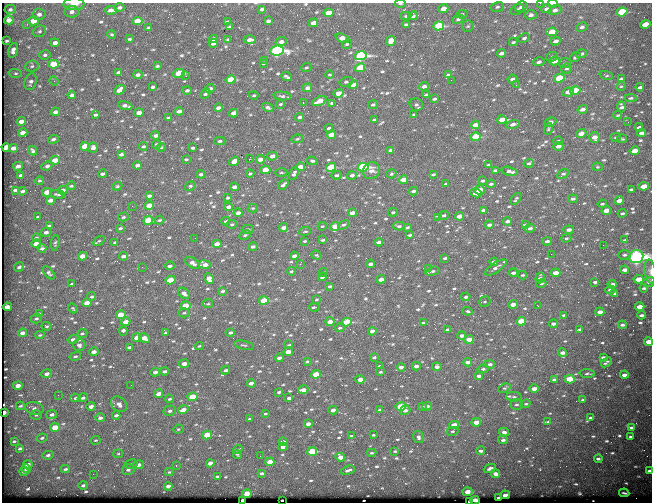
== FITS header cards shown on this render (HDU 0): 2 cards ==
NAXIS1  =                  650
NAXIS2  =                  500

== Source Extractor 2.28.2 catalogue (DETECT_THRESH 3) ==
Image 650 x 500 px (HDU 0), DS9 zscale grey, 1 PNG px = 1 image px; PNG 654 x 504 px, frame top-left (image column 1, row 500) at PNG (2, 3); each listed source drawn as its Kron ellipse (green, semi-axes under 4 px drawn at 4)
Background 561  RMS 2.9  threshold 8.63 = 3 sigma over >= 5 px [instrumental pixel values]
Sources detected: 712; of the 712, the 500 brightest by FLUX_AUTO listed and drawn (212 fainter detections omitted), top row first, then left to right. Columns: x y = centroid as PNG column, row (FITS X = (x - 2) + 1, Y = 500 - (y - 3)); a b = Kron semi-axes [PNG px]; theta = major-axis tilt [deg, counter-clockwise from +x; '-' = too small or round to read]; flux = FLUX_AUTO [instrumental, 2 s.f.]
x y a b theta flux
400 3 6 3 -1 230
540 3 2 2 - 330
553 3 5 2 - 1100
74 4 10 6 1 1500
119 7 5 4 - 470
497 7 6 5 - 390
521 7 6 5 - 500
10 9 5 4 - 420
262 9 4 3 - 380
444 9 5 4 - 2000
547 9 5 4 - 550
111 10 6 4 5 690
517 10 7 5 33 390
555 10 6 5 - 840
72 12 7 6 - 740
622 12 5 4 - 12000
328 13 5 4 - 3100
39 14 6 6 - 760
462 14 6 4 9 340
531 15 5 5 - 650
406 16 5 4 - 300
413 16 5 3 - 400
458 19 6 4 25 470
9 20 5 4 - 1600
34 21 5 4 - 2600
137 21 5 4 - 2900
268 21 4 3 - 580
227 22 4 3 - 370
313 23 5 3 - 1400
27 24 3 3 - 270
406 25 4 3 - 340
645 25 5 4 - 5000
439 26 5 4 - 14000
468 26 6 5 - 350
230 27 4 3 - 450
582 27 5 4 - 540
148 28 4 3 - 280
40 31 7 5 28 420
552 32 6 4 6 5300
112 34 4 4 - 260
342 38 7 4 -24 2200
524 38 6 4 27 520
129 39 4 3 - 270
214 39 4 4 - 760
228 39 4 2 - 250
250 40 6 3 2 1000
7 41 4 3 - 300
391 41 5 4 - 2000
556 41 5 4 - 990
281 42 5 4 - 840
513 42 4 3 - 280
55 43 4 4 - 960
213 43 4 3 - 830
347 44 5 4 - 330
13 50 7 4 76 760
277 51 7 5 7 45000
501 53 4 3 - 720
581 54 5 4 - 630
45 55 6 4 14 460
361 56 6 4 11 30000
552 57 6 4 27 310
575 57 6 4 36 400
265 60 3 2 - 260
555 61 5 4 - 1700
539 62 5 4 - 570
263 63 4 3 - 300
565 63 6 5 - 310
53 64 5 4 - 4800
32 66 7 5 7 450
157 66 3 3 - 260
306 68 5 4 - 290
360 68 5 4 - 4800
566 68 5 5 - 330
118 72 4 3 - 420
15 73 7 4 -4 280
179 73 6 4 6 6300
138 75 5 4 - 660
330 75 4 3 - 230
448 75 4 3 - 400
606 75 7 3 -17 250
186 76 3 2 - 270
286 77 6 3 -24 390
559 78 5 4 - 8800
621 78 4 3 - 240
512 79 5 3 - 600
231 80 5 4 - 5100
451 80 2 2 - 720
54 81 5 4 - 260
31 82 8 6 71 600
346 82 6 5 - 370
353 85 5 3 - 1900
516 85 3 2 - 370
424 86 4 4 - 800
621 86 5 4 - 230
153 87 4 3 - 420
640 87 4 3 - 520
307 88 5 4 - 890
210 89 5 3 - 730
119 90 6 4 42 1100
187 90 4 3 - 430
575 91 5 4 - 6600
568 92 5 4 - 1500
338 93 5 4 - 2100
205 94 6 4 45 350
72 95 4 3 - 670
254 95 4 3 - 250
426 95 4 3 - 340
282 96 8 4 -6 430
631 98 6 4 4 330
434 99 4 3 - 340
319 101 7 4 26 3100
303 102 3 2 - 960
332 103 4 3 - 280
280 104 4 3 - 290
373 105 5 4 - 360
416 105 7 6 - 380
125 106 7 3 -11 690
268 107 6 4 -24 460
621 107 5 4 - 630
218 108 4 3 - 770
582 109 5 4 - 1200
179 111 4 3 - 890
55 112 4 4 - 910
139 113 4 3 - 1100
234 113 4 4 - 1000
414 114 4 3 - 260
95 115 4 3 - 400
618 115 4 3 - 220
299 117 4 3 - 570
168 118 3 3 - 360
374 119 4 3 - 280
502 119 5 3 - 2100
21 121 4 4 - 1200
550 122 6 4 25 1200
628 122 2 2 - 350
513 124 7 4 13 600
475 125 4 3 - 1500
639 127 4 3 - 490
329 128 4 3 - 560
548 129 6 4 72 260
23 133 4 4 - 1500
581 133 5 4 - 1700
642 133 4 3 - 1100
331 135 5 4 - 2100
156 136 4 3 - 710
475 137 5 4 - 9200
594 137 5 5 - 1700
616 137 5 4 - 300
53 139 5 4 - 400
297 139 6 4 12 300
622 139 5 3 - 260
220 141 6 4 2 390
558 141 5 3 - 230
157 145 4 3 - 310
85 146 5 4 - 4100
143 146 4 3 - 370
558 146 5 4 - 1300
6 147 4 3 - 1900
161 147 4 3 - 240
13 148 4 3 - 1500
93 148 5 5 - 840
193 148 4 3 - 400
391 150 4 3 - 720
33 151 5 3 - 420
635 151 5 3 - 2800
121 154 4 3 - 510
272 156 5 4 - 1100
186 159 4 3 - 290
249 159 3 2 - 2300
260 159 4 3 - 1500
55 160 5 4 - 2700
234 161 5 4 - 2100
312 161 5 3 - 340
529 163 5 3 - 340
137 165 4 3 - 750
489 165 4 3 - 380
18 166 5 4 - 980
47 166 6 3 23 570
300 167 5 4 - 2300
331 167 5 4 - 6900
363 167 5 4 - 27000
597 167 5 4 - 230
265 170 5 4 - 4500
495 170 4 3 - 300
371 171 9 8 - 1300
510 171 8 3 -12 810
281 173 6 3 0 220
102 174 4 3 - 530
201 174 4 3 - 440
250 174 4 3 - 390
294 174 7 4 62 600
391 174 5 4 - 300
433 174 4 3 - 330
563 174 6 4 33 430
21 175 4 3 - 640
337 175 5 4 - 440
352 175 5 4 - 720
403 180 5 4 - 2400
39 181 5 4 - 270
483 181 4 3 - 430
283 184 6 3 39 570
446 184 4 3 - 340
491 184 4 3 - 350
71 186 4 3 - 280
117 186 5 4 - 240
190 186 5 4 - 370
644 186 5 3 - 3300
235 187 4 3 - 1000
631 189 4 3 - 320
15 190 4 3 - 470
63 190 5 4 - 1000
480 190 5 4 - 2500
22 191 4 3 - 480
413 191 4 3 - 510
47 192 5 4 - 2200
476 193 5 3 - 2300
57 194 7 3 -10 380
149 196 4 3 - 550
228 198 3 3 - 350
516 199 7 3 56 290
573 199 5 4 - 410
50 200 4 3 - 1000
619 201 5 4 - 1800
602 204 4 3 - 310
132 206 3 2 - 230
149 206 5 4 - 3400
229 207 4 3 - 810
253 208 5 4 - 230
483 210 4 3 - 520
606 210 5 4 - 1900
393 212 5 3 - 290
238 213 4 3 - 940
352 213 4 3 - 1400
622 213 4 3 - 340
444 215 5 4 - 410
459 216 4 3 - 1900
38 217 4 3 - 340
123 217 5 4 - 290
438 218 3 2 - 460
148 220 5 4 - 7600
159 220 5 3 - 240
226 221 4 3 - 290
507 221 4 3 - 540
232 224 5 3 - 290
344 225 6 4 32 370
489 225 4 3 - 540
525 225 4 3 - 300
49 226 4 3 - 410
322 226 4 3 - 250
335 226 5 4 - 3000
399 226 6 4 2 410
407 227 4 3 - 330
120 228 4 3 - 350
284 228 4 3 - 1100
530 228 5 4 - 620
248 229 6 4 -1 320
569 230 5 3 - 840
305 231 6 3 6 280
46 232 5 3 - 660
245 235 6 3 27 310
410 235 4 3 - 360
36 238 4 3 - 270
195 238 2 2 - 290
566 238 5 3 - 230
323 240 4 3 - 290
625 240 4 3 - 250
99 241 6 4 34 260
305 241 4 3 - 270
547 241 5 4 - 550
115 242 3 3 - 240
379 242 4 3 - 730
55 243 8 4 84 310
36 244 5 3 - 1600
217 244 4 3 - 1700
603 245 2 2 - 990
253 247 5 4 - 550
42 248 4 4 - 590
551 254 2 2 - 1200
317 255 5 4 - 260
624 255 6 4 2 470
83 256 5 3 - 2700
123 256 4 3 - 1000
294 256 4 3 - 1100
636 257 7 6 - 83000
445 258 3 3 - 300
494 262 4 3 - 970
192 263 8 5 -29 1200
300 264 3 2 - 250
370 264 4 3 - 680
205 265 6 4 -9 1600
170 266 5 3 - 600
19 267 5 3 - 330
142 267 2 2 - 230
496 268 12 4 34 820
428 269 4 3 - 240
625 270 4 3 - 880
291 271 4 3 - 280
432 271 7 3 16 410
323 272 4 3 - 260
650 272 12 6 -82 780
49 273 8 4 -49 450
513 273 4 3 - 550
556 273 5 3 - 2900
523 275 4 3 - 270
322 277 4 3 - 1300
540 278 5 4 - 520
209 279 6 4 -63 1400
381 279 4 3 - 1500
639 279 5 4 - 4100
171 280 5 4 - 4700
595 282 4 3 - 470
649 282 6 4 11 470
541 283 5 3 - 390
72 284 4 3 - 390
612 284 4 3 - 1000
330 286 4 2 - 320
644 288 4 3 - 330
610 290 5 3 - 350
223 291 4 3 - 370
184 293 6 4 -39 860
615 293 3 2 - 250
92 296 4 4 - 320
466 297 4 3 - 440
264 300 5 4 - 7100
316 300 4 4 - 240
485 302 6 5 - 320
87 303 4 3 - 1800
208 304 5 4 - 260
513 304 4 3 - 1500
186 306 5 4 - 5000
538 306 3 2 - 510
7 307 4 3 - 2200
314 307 5 2 - 340
640 307 4 3 - 2100
73 308 5 3 - 230
468 311 5 4 - 330
600 312 4 3 - 1300
39 313 3 3 - 220
184 313 5 4 - 280
121 315 5 4 - 5000
564 315 3 3 - 280
641 315 4 3 - 530
36 319 6 4 21 360
330 321 4 3 - 1600
521 321 5 4 - 6700
126 322 4 3 - 1900
347 322 5 4 - 12000
423 323 4 3 - 400
553 324 4 3 - 660
622 325 4 3 - 460
47 326 5 4 - 280
340 328 5 3 - 290
448 329 4 3 - 470
580 329 4 3 - 360
123 331 4 3 - 940
372 331 4 3 - 1000
230 332 4 3 - 530
22 333 4 3 - 1100
82 333 5 4 - 300
165 333 4 3 - 470
40 335 5 4 - 290
462 336 4 3 - 860
137 337 5 4 - 2400
144 338 6 4 -28 2100
73 339 5 4 - 900
469 339 4 4 - 2600
649 342 4 3 - 2500
79 345 6 6 - 750
244 345 10 3 -11 270
289 345 3 3 - 230
199 346 5 4 - 260
129 347 4 3 - 560
94 352 4 3 - 1200
288 352 4 3 - 2300
562 353 4 3 - 960
75 356 6 4 14 350
374 357 4 3 - 330
603 357 4 3 - 410
279 358 4 3 - 720
307 361 4 3 - 240
468 362 4 3 - 1100
606 362 6 2 39 300
184 364 5 3 - 1300
490 364 5 4 - 610
379 366 3 2 - 230
416 366 4 3 - 900
401 367 4 3 - 950
437 367 4 4 - 820
483 369 5 4 - 380
225 370 5 4 - 510
165 371 4 3 - 520
155 372 4 4 - 730
380 372 4 3 - 250
587 373 8 3 -3 290
47 374 5 4 - 940
316 374 5 4 - 4500
624 375 4 3 - 1000
479 376 4 3 - 680
360 379 5 3 - 1700
570 379 5 4 - 8300
554 380 4 3 - 610
251 383 4 3 - 1300
131 385 2 2 - 270
18 386 4 3 - 1400
504 388 6 4 25 300
534 389 4 3 - 1400
303 390 5 4 - 1600
279 392 3 3 - 320
159 394 4 3 - 1600
58 395 2 2 - 270
192 397 5 4 - 6500
514 397 8 5 -1 440
75 398 5 3 - 370
83 398 5 4 - 430
289 398 4 3 - 630
170 399 4 3 - 340
583 400 4 3 - 400
119 404 9 6 -40 1200
517 404 6 5 - 380
526 404 5 3 - 250
20 406 4 3 - 280
91 406 4 3 - 1300
427 406 5 3 - 590
401 407 5 4 - 8800
422 407 4 3 - 350
34 408 9 6 -10 670
183 410 5 4 - 1800
333 410 4 3 - 1200
380 410 3 3 - 290
405 410 5 4 - 800
170 411 6 5 - 570
4 412 3 3 - 1600
52 414 5 4 - 640
265 414 4 3 - 270
36 415 6 5 - 310
116 415 4 3 - 670
100 418 5 4 - 630
591 418 4 3 - 360
249 419 3 3 - 300
476 422 4 4 - 2100
548 422 3 3 - 350
308 424 4 3 - 1300
454 425 5 4 - 3500
55 427 5 4 - 3700
631 427 4 3 - 350
178 429 5 4 - 280
453 431 6 4 15 290
504 432 5 4 - 970
207 435 5 4 - 5900
373 435 3 3 - 230
351 436 3 3 - 260
419 437 6 5 - 480
631 437 3 3 - 330
42 438 5 3 - 370
96 440 5 4 - 230
503 440 5 4 - 460
14 441 3 3 - 240
283 442 4 3 - 1400
283 447 4 3 - 1000
20 448 4 3 - 360
238 449 5 3 - 250
312 451 5 4 - 8800
395 451 4 3 - 230
481 451 4 3 - 600
372 453 5 3 - 310
118 454 5 4 - 230
48 455 5 4 - 500
237 455 4 3 - 310
260 456 2 2 - 690
340 457 5 4 - 2000
598 459 4 3 - 550
270 462 4 4 - 3500
210 463 4 3 - 1400
28 464 4 3 - 1300
131 464 6 5 - 380
138 465 6 4 11 910
176 466 3 3 - 270
490 468 6 3 23 540
26 469 4 2 - 350
65 469 5 3 - 340
128 470 6 5 - 590
348 470 7 3 20 540
649 471 4 3 - 580
24 472 4 3 - 370
169 472 4 4 - 240
262 473 4 3 - 490
93 474 2 2 - 300
495 474 4 3 - 1500
217 476 3 2 - 260
83 485 5 4 - 450
168 486 4 3 - 970
468 492 5 4 - 2200
624 493 5 2 - 360
247 494 4 4 - 4400
505 495 5 3 - 780
499 498 4 3 - 810
242 500 4 3 - 3000
282 500 3 2 - 290
475 500 5 3 - 6900
470 501 4 3 - 4100
At the frame edge (FLAGS 8, measured only in part): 11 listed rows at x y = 400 3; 540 3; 553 3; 74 4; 636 257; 650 272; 649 282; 649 342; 649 471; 242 500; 470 501
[212 fainter detections neither listed nor drawn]